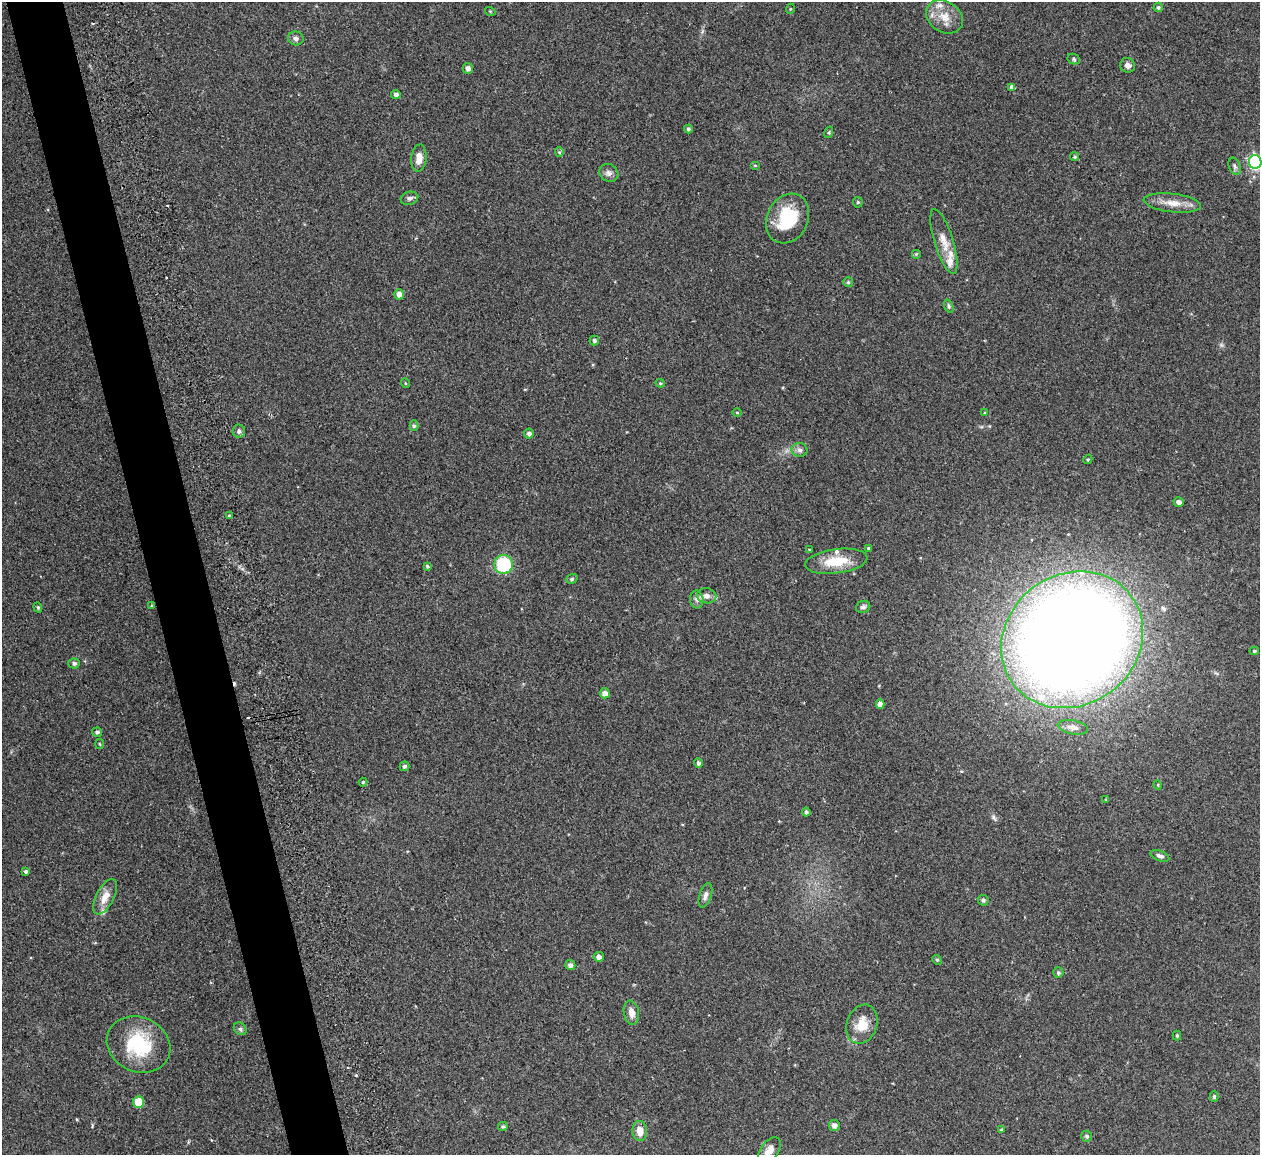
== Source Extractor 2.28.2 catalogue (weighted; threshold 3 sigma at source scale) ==
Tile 11 of 4 x 4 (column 3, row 3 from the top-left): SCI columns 2515-3772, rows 1299-2451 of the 5086 x 5028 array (HDU 1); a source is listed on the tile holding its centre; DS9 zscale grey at full resolution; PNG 1262 x 1157 px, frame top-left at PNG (2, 2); each listed source drawn as its Kron ellipse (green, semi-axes under 4 px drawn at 4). Shown black and unused: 5% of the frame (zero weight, under 2 of 3 exposures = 3% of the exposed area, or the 3 px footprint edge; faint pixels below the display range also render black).
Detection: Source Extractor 2.28.2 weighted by HDU 2 'WHT'; one run over the whole footprint, this tile lists its part. Background 0.0754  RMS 0.0089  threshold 0.0402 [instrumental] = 3 sigma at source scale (4.5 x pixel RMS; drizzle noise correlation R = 1.50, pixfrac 1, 0.05/0.05 arcsec/px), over >= 5 px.
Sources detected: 97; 4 cosmic-ray / hot-pixel residue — neither listed nor drawn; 6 inside a brighter listed object's ellipse — not listed separately; the other 87 listed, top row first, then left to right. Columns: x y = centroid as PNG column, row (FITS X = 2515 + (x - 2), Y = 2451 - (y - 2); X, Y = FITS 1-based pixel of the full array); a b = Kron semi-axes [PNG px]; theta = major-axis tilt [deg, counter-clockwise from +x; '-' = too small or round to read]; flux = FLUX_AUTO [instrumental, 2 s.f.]
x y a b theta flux
1158 7 5 4 - 1.6
790 9 5 3 - 0.74
490 11 5 3 - 0.73
944 17 20 15 -33 14
296 38 8 7 - 2.5
1074 59 6 5 - 1.6
1128 65 7 7 - 3.7
468 68 5 5 - 3.7
1012 87 4 4 - 3.5
396 95 5 4 - 3
688 129 4 4 - 1.9
829 132 6 4 72 1.1
559 152 4 4 - 1
1075 157 4 4 - 1.3
419 158 14 7 84 8.7
1255 162 6 6 - 160
755 165 5 3 - 0.81
1235 166 9 5 -69 2.2
609 173 10 8 -38 3.5
409 198 9 6 15 2.7
858 202 5 5 - 1.2
1172 203 29 9 -6 12
788 219 26 20 64 41
944 242 34 9 -73 13
916 254 5 5 - 0.91
848 282 5 5 - 1.4
399 294 5 5 - 4.3
949 306 7 4 -70 1.4
594 340 5 4 - 2.1
405 383 5 3 - 0.84
660 383 4 4 - 1.1
737 412 5 3 - 0.93
985 413 4 4 - 0.75
414 426 5 4 - 1.5
239 431 7 6 - 2.7
529 434 5 5 - 3
800 450 8 7 - 3
1088 459 5 3 - 1
1179 502 5 4 - 3.5
229 516 3 3 - 3.4
868 548 4 3 - 0.92
809 550 3 2 - 0.78
836 561 31 12 7 23
503 564 9 9 - 50
427 566 4 4 - 1.3
572 579 6 4 21 1.3
706 596 10 7 -9 5
697 599 9 6 -87 3.2
152 606 4 3 - 0.85
38 607 5 4 - 1.2
863 607 7 6 - 2.4
1072 640 74 65 37 2100
1254 651 4 4 - 1.2
74 663 5 5 - 2.5
605 693 5 5 - 4.6
880 704 5 4 - 5.4
1073 727 15 7 -11 5.1
97 732 5 4 - 2
99 744 5 3 - 0.82
698 763 4 4 - 2.3
404 766 5 4 - 1.9
363 782 4 4 - 1.1
1158 785 5 3 - 0.69
1106 799 4 3 - 0.72
806 812 4 4 - 2.2
1160 856 10 5 -20 2.9
26 871 4 3 - 1.8
705 895 12 6 72 3.7
105 897 19 9 63 9.6
983 900 6 5 - 1.9
599 957 5 5 - 3.8
937 960 5 4 - 1.1
570 965 5 5 - 3
1058 973 5 5 - 1.8
631 1013 12 7 -80 6.8
862 1024 20 15 70 16
240 1029 7 5 -43 1.8
1177 1035 5 4 - 1.4
139 1045 33 27 -24 52
1214 1097 5 4 - 1.6
138 1102 6 5 - 17
834 1125 5 5 - 3.7
503 1127 5 4 - 1.5
1001 1130 4 4 - 1
640 1131 10 7 -86 9.6
1087 1136 5 5 - 1.8
769 1150 15 8 54 7.8
Isophote crosses this tile's border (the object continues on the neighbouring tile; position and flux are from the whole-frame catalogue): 2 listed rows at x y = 1255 162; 769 1150